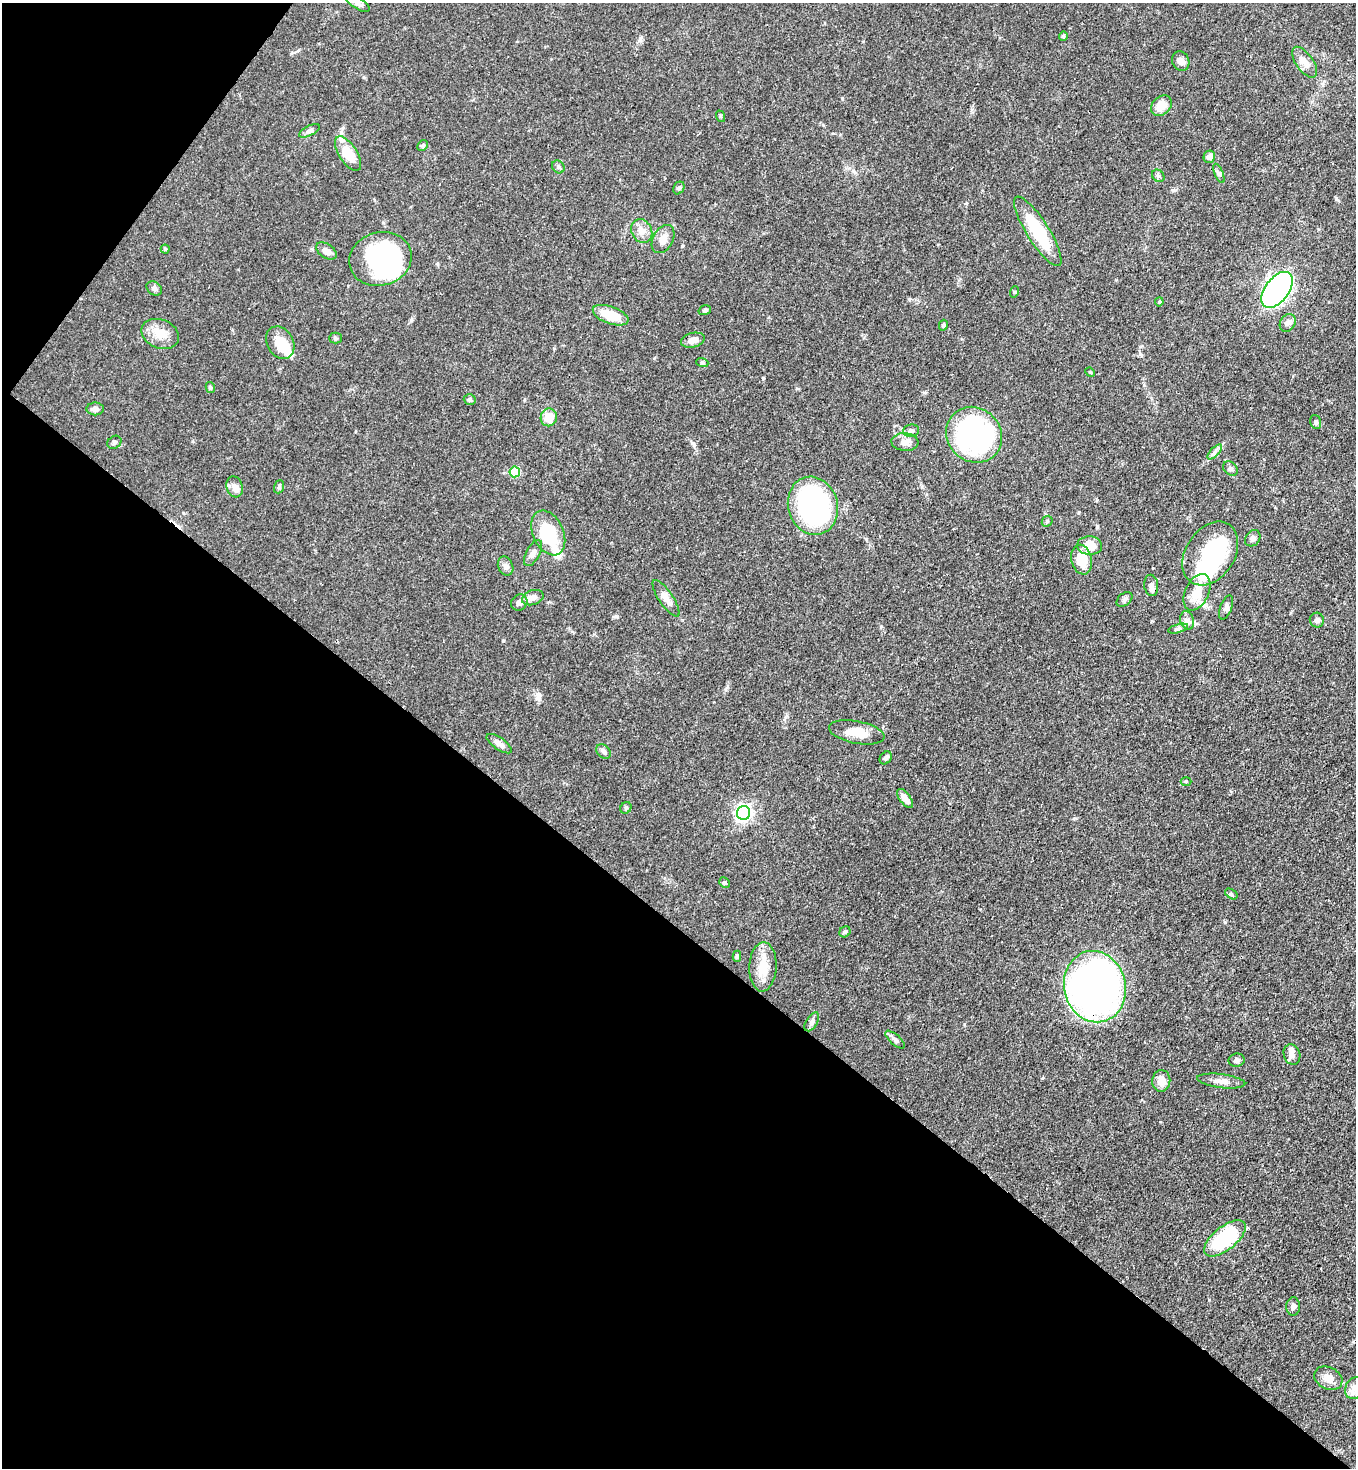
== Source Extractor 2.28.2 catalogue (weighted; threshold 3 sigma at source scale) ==
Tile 9 of 4 x 4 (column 1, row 3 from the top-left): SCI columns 226-1579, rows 1526-2991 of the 6008 x 5986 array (HDU 1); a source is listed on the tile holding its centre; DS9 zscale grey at full resolution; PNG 1358 x 1470 px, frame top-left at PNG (2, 3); each listed source drawn as its Kron ellipse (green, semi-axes under 4 px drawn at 4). Shown black and unused: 40% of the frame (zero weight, under 3 of 4 exposures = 7% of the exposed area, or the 3 px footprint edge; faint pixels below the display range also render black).
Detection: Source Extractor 2.28.2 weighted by HDU 2 'WHT'; one run over the whole footprint, this tile lists its part. Background 0.0641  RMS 0.0036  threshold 0.0163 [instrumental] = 3 sigma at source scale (4.5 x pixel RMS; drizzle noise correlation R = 1.50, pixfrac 1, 0.05/0.05 arcsec/px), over >= 5 px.
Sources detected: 98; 4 inside a brighter object's white glare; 1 cosmic-ray / hot-pixel residue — neither listed nor drawn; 2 inside a brighter listed object's ellipse — not listed separately; the other 91 listed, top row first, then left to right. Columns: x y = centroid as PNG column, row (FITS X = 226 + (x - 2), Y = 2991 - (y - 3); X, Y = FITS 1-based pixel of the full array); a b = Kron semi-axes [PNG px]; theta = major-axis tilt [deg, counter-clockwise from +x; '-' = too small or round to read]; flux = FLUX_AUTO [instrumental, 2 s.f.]
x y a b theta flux
358 3 13 5 -31 1.4
1063 36 4 4 - 0.42
1181 61 10 8 -63 1.6
1305 62 18 8 -54 3.3
1161 106 12 9 46 4.6
720 116 6 4 -71 0.41
309 131 11 5 27 1
423 145 6 4 45 0.53
348 154 19 9 -57 8.9
1209 157 6 5 - 1.5
558 167 7 5 -46 0.67
1219 173 10 4 -67 0.82
1158 176 7 5 -45 0.69
679 188 7 5 57 0.81
642 231 12 10 -61 2.7
1038 231 40 11 -58 18
663 239 15 10 61 3
165 249 4 4 - 0.54
326 251 11 7 -34 2.2
380 259 31 26 16 58
154 288 8 6 -33 1.1
1277 290 21 12 53 120
1014 292 6 3 72 0.38
1159 302 4 4 - 0.42
705 310 6 4 18 0.6
611 315 19 8 -20 9.1
1288 323 9 7 58 1.4
943 325 5 4 - 0.68
160 334 19 14 -22 6
336 338 6 5 - 0.61
693 340 12 7 14 2.7
280 343 17 13 -60 8.3
702 362 6 4 -20 0.52
1090 372 5 4 - 0.35
210 387 5 4 - 0.54
470 399 6 5 - 0.7
95 409 8 6 1 1.6
549 417 9 8 - 5.8
1316 422 7 5 -70 0.77
911 430 8 6 7 0.99
974 435 29 26 -45 64
114 442 7 6 - 0.81
905 442 13 9 -4 2.6
1215 452 9 3 45 1
1230 469 8 6 -45 1
515 472 5 5 - 14
235 487 11 8 -72 2.2
279 487 7 5 71 0.56
813 506 29 24 -74 71
1047 521 6 5 - 0.52
548 533 23 15 -65 21
1253 538 9 7 52 1.4
1090 546 12 9 -3 5.5
533 553 14 6 61 2.1
1210 553 34 24 57 35
1082 560 15 10 -79 7.5
506 566 10 7 -66 1.4
1151 585 11 7 -82 1.7
1197 592 19 12 64 6
533 598 11 7 18 2.2
666 598 21 7 -56 3.1
1124 599 9 6 40 0.87
519 602 8 7 - 1.8
1226 608 13 5 70 1.2
1187 620 9 7 -75 1.5
1317 620 7 7 - 1.2
1178 629 10 3 15 0.74
857 732 28 11 -11 6
499 744 15 6 -35 2.1
604 752 8 6 -45 1
886 758 7 5 49 0.81
1186 781 5 3 - 0.42
905 798 11 5 -53 3.2
626 808 6 5 - 0.6
743 813 7 6 - 110
725 883 5 5 - 0.72
1231 894 7 4 -36 0.54
845 932 6 5 - 0.63
737 956 5 4 - 0.69
763 967 25 13 87 7.1
1095 987 36 30 -76 160
812 1022 10 5 59 1.1
895 1040 12 5 -42 1.2
1292 1054 10 8 -71 1.9
1237 1060 8 6 8 1.2
1161 1081 11 9 83 3.6
1221 1081 24 7 -7 2.7
1225 1238 25 11 39 28
1293 1306 9 7 90 1.4
1328 1378 15 11 -26 3.6
1355 1388 11 9 60 2.3
Overlapping masked pixels (flux is a lower limit): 1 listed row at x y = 1095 987
Isophote crosses this tile's border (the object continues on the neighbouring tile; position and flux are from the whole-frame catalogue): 2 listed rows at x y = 358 3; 1355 1388
Unlisted compact peaks at least as high as the median listed source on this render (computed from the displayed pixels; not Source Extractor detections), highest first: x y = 842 98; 503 641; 693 443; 617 616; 1225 922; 1336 198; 1209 1300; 1075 818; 866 539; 964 1024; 1152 621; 682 246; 1173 190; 881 626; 1097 526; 654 358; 1140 354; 823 125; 640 39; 1079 512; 192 441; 1160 1122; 312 249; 726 689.